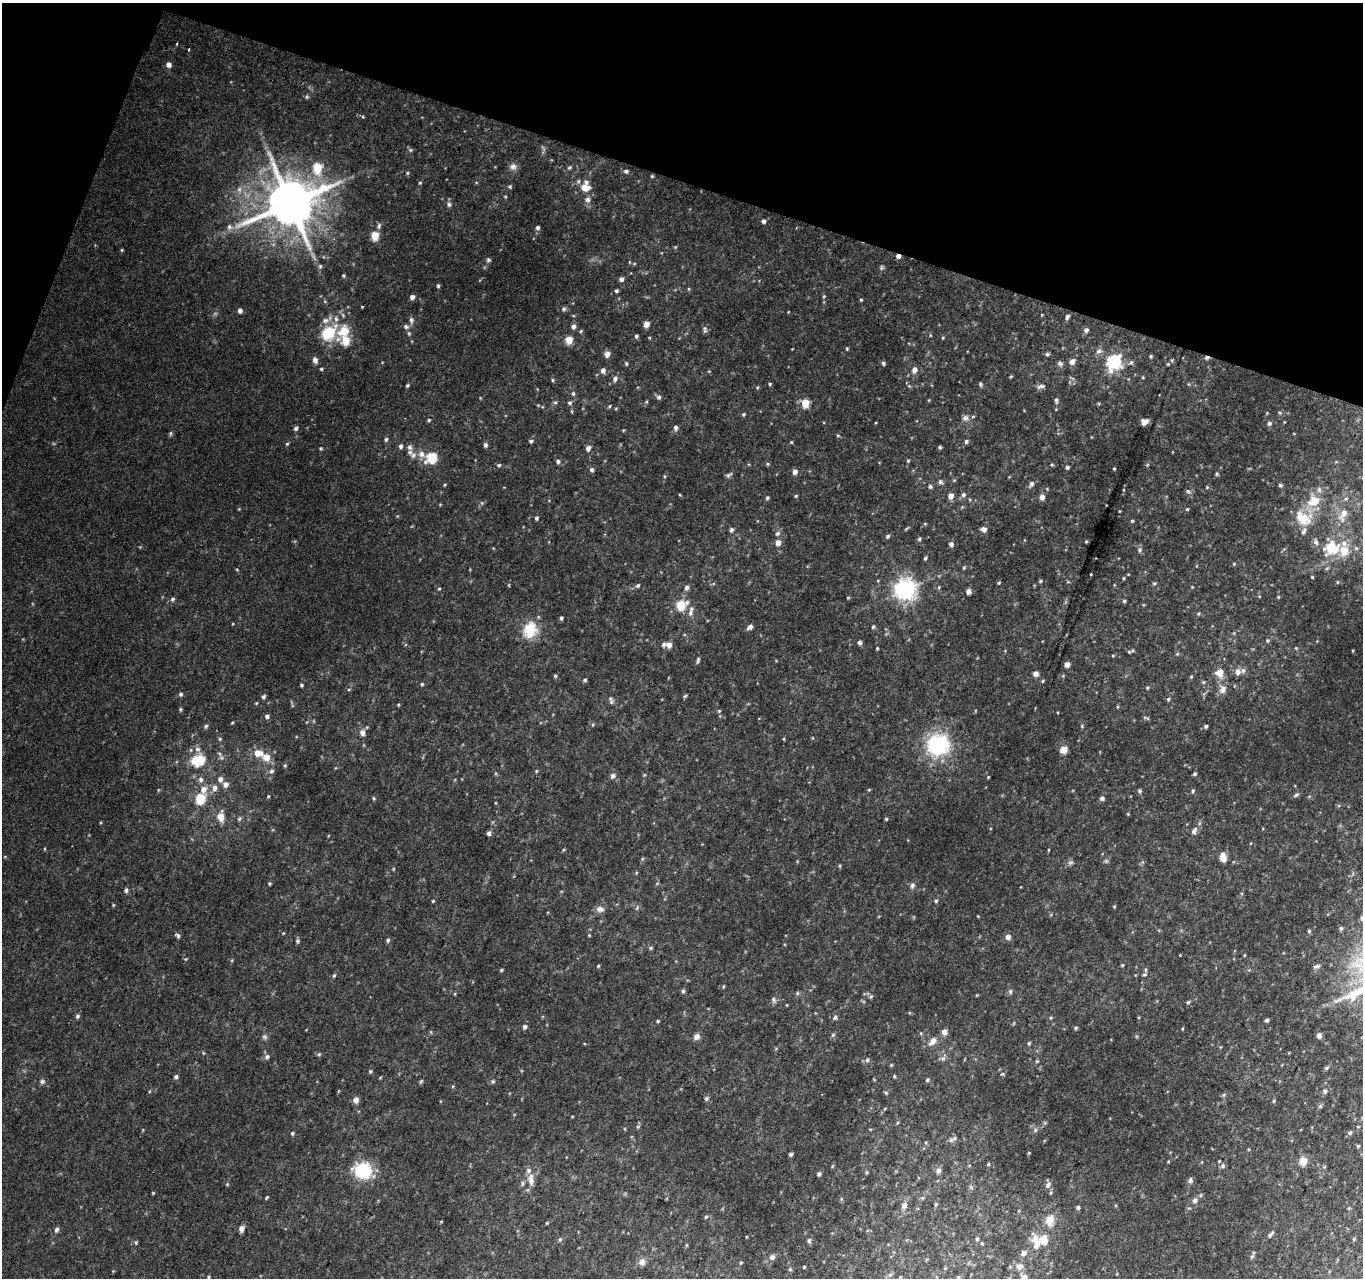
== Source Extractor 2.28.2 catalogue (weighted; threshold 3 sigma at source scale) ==
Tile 2 of 4 x 4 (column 2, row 1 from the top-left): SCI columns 1385-2745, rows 4150-5425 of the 5485 x 5679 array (HDU 1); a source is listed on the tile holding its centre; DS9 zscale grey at full resolution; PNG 1365 x 1280 px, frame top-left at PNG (2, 3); no overlay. Shown black and unused: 16% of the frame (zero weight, under 2 of 3 exposures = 2% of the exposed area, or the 3 px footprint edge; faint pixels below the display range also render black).
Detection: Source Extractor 2.28.2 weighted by HDU 2 'WHT'; one run over the whole footprint, this tile lists its part. Background 0.0468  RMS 0.011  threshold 0.0475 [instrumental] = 3 sigma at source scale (4.5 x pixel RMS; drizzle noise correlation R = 1.50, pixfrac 1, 0.0396/0.0396 arcsec/px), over >= 5 px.
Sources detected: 383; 3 too faint to see at this stretch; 1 inside a brighter object's white glare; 2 cosmic-ray / hot-pixel residue — not listed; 16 inside a brighter listed object's ellipse — not listed separately; the other 361 listed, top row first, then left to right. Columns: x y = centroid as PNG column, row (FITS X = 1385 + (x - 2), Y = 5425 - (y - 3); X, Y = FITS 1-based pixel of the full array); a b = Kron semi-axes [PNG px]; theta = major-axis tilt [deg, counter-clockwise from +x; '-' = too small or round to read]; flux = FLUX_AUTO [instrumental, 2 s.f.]
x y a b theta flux
168 65 5 5 - 4.6
307 97 5 5 - 1.5
410 150 6 4 -90 1.4
513 167 9 7 15 4.4
570 167 6 4 32 1.6
317 168 7 6 - 33
626 171 6 5 - 2.3
407 173 4 4 - 1.3
652 176 5 4 - 1.1
420 183 4 4 - 1
510 186 5 4 - 1.4
585 187 13 10 -14 13
239 189 7 6 - 3.4
587 200 7 7 - 3.9
290 203 15 13 36 5100
449 204 6 6 - 2.8
764 221 4 4 - 2.4
379 226 9 5 74 2.7
229 227 8 7 - 3.4
538 228 5 5 - 2.3
375 235 6 5 - 23
122 250 4 4 - 1
898 256 5 4 - 4.6
488 260 6 5 - 1.7
320 266 5 5 - 1.7
881 268 7 4 71 1.6
343 276 5 4 - 1.3
621 279 5 5 - 3.2
438 286 5 4 - 1.8
616 291 4 4 - 1.9
824 296 4 3 - 0.96
412 297 5 5 - 3.6
861 300 4 3 - 1.1
563 309 6 6 - 2.2
240 310 5 4 - 3.5
1067 317 5 4 - 2.7
411 320 8 6 -89 3.2
646 324 5 5 - 6.7
573 326 5 5 - 3.9
406 327 7 6 - 2.8
705 330 9 4 -88 2.2
1086 330 6 5 - 3.1
581 331 4 4 - 1.2
328 333 18 12 34 37
636 336 5 4 - 1.8
943 338 5 3 - 0.97
569 340 5 5 - 17
346 341 7 6 - 21
847 349 4 3 - 1.2
1099 351 8 5 11 3.3
607 354 5 5 - 7.2
1047 354 5 4 - 1.9
1151 356 4 4 - 1.3
315 360 6 5 - 4.6
1072 362 7 5 38 5.4
1114 362 19 16 63 44
1131 362 6 5 - 2.1
626 363 5 3 - 1.4
883 363 5 4 - 2
1060 364 8 6 -9 2.5
1168 364 4 3 - 1
321 369 4 4 - 1.2
603 370 6 5 - 3.8
914 370 7 6 - 5.5
1011 376 4 3 - 1.1
615 379 7 6 - 3.4
553 380 5 3 - 1.2
770 384 4 3 - 1.2
980 384 6 4 -74 1.7
407 386 5 4 - 1.5
1041 386 11 5 14 3
573 393 6 5 - 1.7
659 397 6 5 - 2.7
1056 400 7 4 90 2.2
555 402 6 4 -1 1.5
570 403 5 5 - 2
805 403 5 5 - 22
610 406 5 3 - 1
743 414 5 4 - 1.2
965 418 9 8 - 4.2
429 420 4 4 - 1.2
1144 422 7 6 - 5.8
1269 423 5 5 - 2.4
296 428 5 5 - 2.5
676 428 6 5 - 2.7
171 433 6 4 71 1.5
838 435 5 3 - 1.1
386 439 6 5 - 1.9
531 441 5 4 - 1.9
966 441 5 5 - 2.2
791 442 4 3 - 0.9
287 444 4 4 - 1.2
485 445 5 4 - 2.6
401 446 5 4 - 2.7
410 447 7 6 - 3.3
940 447 4 4 - 1.7
321 448 4 4 - 1.1
588 448 6 5 - 4.9
421 454 9 8 - 5.9
413 455 8 6 56 3.5
431 457 7 6 - 46
558 461 5 5 - 2.4
908 461 4 4 - 1.2
767 464 5 3 - 1.1
499 465 6 4 15 1.7
1052 465 5 3 - 1
1067 467 4 3 - 2.5
1114 469 3 3 - 0.91
592 470 5 5 - 2.4
795 472 5 5 - 5
1217 474 4 4 - 1.4
729 475 9 4 28 2.2
664 476 4 3 - 0.94
954 480 4 4 - 0.99
940 482 6 5 - 2.6
1031 484 8 6 69 3.1
1280 485 5 4 - 1.9
930 486 5 4 - 2.3
1207 487 4 3 - 0.94
1188 491 6 4 -21 2
963 495 6 5 - 2.5
796 496 4 3 - 1.2
951 496 5 5 - 7.4
1042 497 6 5 - 5.4
767 498 5 4 - 1.6
1313 501 21 16 32 25
1187 509 4 4 - 1.2
1119 511 4 2 - 0.68
1343 514 19 9 68 12
537 518 5 4 - 1.9
1303 518 23 17 -26 27
1132 521 4 4 - 1.2
984 529 5 5 - 5.3
731 530 5 4 - 2.7
777 533 7 6 - 2.5
888 536 5 4 - 1.8
919 539 5 4 - 1.6
1086 541 3 3 - 1.1
1316 542 9 6 -75 3.7
778 543 6 5 - 6.9
951 544 5 4 - 3.8
1331 548 11 9 37 38
1356 548 6 4 -45 1.5
1139 550 6 5 - 2.4
1344 550 9 8 - 15
925 558 4 3 - 1.6
1234 564 5 3 - 0.87
964 568 5 4 - 1.1
1091 574 3 2 - 0.69
1312 577 4 4 - 0.89
1123 578 4 3 - 1
1040 581 5 4 - 1.3
1338 582 5 3 - 0.85
999 583 4 4 - 1.1
1154 583 5 4 - 1.3
638 585 6 5 - 1.9
939 587 5 3 - 1
1192 587 4 3 - 0.79
686 588 7 5 45 2.5
439 589 4 4 - 1.1
905 589 8 7 - 710
968 591 5 5 - 4.3
1278 597 5 3 - 0.93
172 599 6 5 - 2.1
1124 601 4 4 - 1.7
681 605 7 6 - 34
691 609 8 7 - 3.4
1198 614 5 3 - 1.2
561 618 4 4 - 1.7
750 627 7 5 38 3.4
873 627 4 4 - 1.6
530 630 22 18 67 25
1268 640 5 5 - 1.7
860 643 5 5 - 2.2
664 644 6 5 - 3
669 645 6 5 - 5.8
877 648 3 3 - 1
1296 648 4 3 - 0.91
1129 652 4 4 - 1.1
1177 654 5 4 - 1.2
1113 656 5 3 - 0.92
698 660 7 4 75 1.7
1067 664 4 4 - 6.7
1238 672 6 6 - 6.4
1220 673 11 10 - 9.4
1036 674 6 5 - 4.2
555 676 4 4 - 1.4
1191 677 4 4 - 1.1
585 680 5 4 - 1.5
1043 681 4 4 - 1.4
422 684 4 4 - 1.2
302 685 4 3 - 1.3
1147 687 5 4 - 1.3
1222 690 12 9 72 6.6
181 694 6 5 - 2.1
685 696 5 4 - 1.4
263 697 5 4 - 2.3
1168 699 5 4 - 1.7
611 702 6 6 - 2
180 709 5 4 - 1.3
719 711 5 4 - 1.1
267 716 5 5 - 2.6
1146 718 9 3 -18 1.4
232 723 5 3 - 0.96
206 726 5 5 - 2
1082 726 5 4 - 1.1
1206 726 4 4 - 1.9
362 733 6 6 - 5.7
220 739 5 4 - 1.3
784 739 5 3 - 0.89
938 745 18 17 - 100
197 749 8 7 - 3.9
1064 750 8 7 - 6.8
258 753 11 8 -12 11
266 757 7 7 - 11
201 759 7 6 - 22
285 765 5 4 - 1.1
271 771 7 5 17 2.2
536 771 4 4 - 1
1194 774 5 4 - 1.7
613 776 7 6 - 3.2
988 777 4 3 - 0.82
201 779 7 7 - 3.7
220 779 6 6 - 4
225 784 7 7 - 5.1
214 788 9 7 78 4.9
203 789 8 7 - 7.1
869 790 5 3 - 0.88
1139 791 5 5 - 2
1193 791 5 5 - 1.8
1296 795 8 5 30 2.2
268 796 4 3 - 1
200 798 6 5 - 50
374 798 5 4 - 1.2
1102 798 5 4 - 2.9
1128 814 5 3 - 0.86
221 817 10 7 -86 11
239 819 5 5 - 1.7
886 819 4 4 - 1.1
1194 831 9 6 59 4.1
489 833 5 5 - 2.7
1223 857 11 7 -76 7.9
1070 862 8 5 19 2.3
393 869 5 3 - 0.86
269 883 4 3 - 1.2
912 886 8 6 67 2.8
126 890 6 5 - 2.4
433 901 4 3 - 1
936 901 4 4 - 1.4
1114 906 4 4 - 1
637 908 6 4 71 1.4
600 909 10 7 -5 5.6
1362 918 6 6 - 2.2
1341 928 6 5 - 1.7
1309 931 5 4 - 1.3
178 935 7 5 -49 2.2
589 935 4 3 - 0.93
1008 937 5 5 - 5.8
388 940 5 5 - 1.8
297 941 5 5 - 1.8
650 948 6 4 0 1.5
1244 955 4 3 - 0.82
1122 965 4 3 - 1.1
598 966 4 4 - 1.1
1317 966 9 4 13 2.7
501 970 4 3 - 1.2
1144 974 7 4 7 1.6
334 976 5 4 - 1.4
683 991 5 4 - 1.9
1010 991 6 5 - 2.4
797 993 5 5 - 1.4
871 996 6 5 - 1.7
774 1000 8 5 -68 2.5
1188 1002 5 4 - 1.7
77 1016 5 5 - 2
835 1018 7 5 55 2.2
1267 1020 4 4 - 2.4
658 1021 4 3 - 1.2
525 1027 5 5 - 3.3
1076 1028 5 4 - 1.4
944 1032 5 5 - 7.7
833 1035 6 5 - 1.6
1319 1035 5 4 - 5.8
697 1037 7 7 - 4.8
933 1041 11 6 49 8.1
1029 1043 4 4 - 1.4
319 1054 5 5 - 1.4
267 1057 7 6 - 2.6
943 1058 7 6 - 2.9
867 1060 7 5 75 2.1
1037 1061 4 4 - 1.4
891 1065 5 4 - 1
1326 1068 7 4 18 1.6
370 1071 5 4 - 1.3
1002 1074 5 5 - 1.3
894 1076 4 4 - 1.3
176 1077 5 4 - 2.3
927 1080 6 5 - 1.7
42 1081 7 7 - 2.5
421 1081 6 4 45 1.3
493 1081 5 5 - 1.4
1325 1091 6 6 - 3
886 1093 5 5 - 1.4
706 1098 6 5 - 2.2
356 1100 5 5 - 7.6
1274 1101 5 4 - 1.2
1320 1106 6 5 - 1.8
638 1126 5 3 - 1.3
1035 1130 6 6 - 2.4
292 1133 4 4 - 1.5
1350 1133 6 5 - 2.4
951 1140 9 5 29 2.8
1358 1146 5 4 - 1.5
1029 1153 4 3 - 0.86
791 1154 4 3 - 2.5
1303 1161 5 5 - 21
988 1164 5 3 - 1
1223 1166 7 6 - 2.6
938 1170 6 5 - 4.3
363 1171 19 16 -20 49
866 1172 5 4 - 1.3
819 1174 5 4 - 2.6
531 1180 15 7 -88 8.8
1190 1180 8 6 83 2.6
522 1183 8 4 83 1.9
227 1184 4 4 - 1
1048 1185 8 7 - 4.1
153 1193 3 3 - 0.89
267 1197 5 3 - 1
922 1198 5 4 - 1.3
1195 1200 6 6 - 4.1
936 1204 4 3 - 1.3
904 1205 8 7 - 4.3
1078 1207 5 4 - 2.1
706 1217 5 4 - 1.5
1049 1220 6 6 - 22
441 1222 4 3 - 0.83
547 1223 4 3 - 0.85
242 1229 6 5 - 5.3
57 1230 6 5 - 2.8
1270 1235 9 4 47 2.1
977 1239 5 4 - 1.7
1354 1239 5 4 - 1.3
560 1240 6 4 69 1.6
809 1240 5 5 - 2.3
136 1242 5 4 - 1.2
1036 1243 18 10 -80 14
687 1245 5 3 - 0.98
1024 1253 7 6 - 4
1252 1256 6 4 53 1.6
772 1257 5 5 - 4.1
642 1262 9 8 - 5.6
741 1263 4 3 - 1
1019 1266 9 8 - 5.5
804 1267 3 3 - 1.2
945 1268 4 4 - 0.85
790 1269 5 4 - 1.5
890 1275 6 4 19 1.6
208 1277 5 3 - 1.2
900 1277 4 4 - 0.95
1024 1277 6 5 - 7.2
Overlapping masked pixels (flux is a lower limit): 1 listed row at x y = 898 256
Isophote crosses this tile's border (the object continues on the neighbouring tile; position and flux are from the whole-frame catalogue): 2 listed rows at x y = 1362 918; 1024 1277